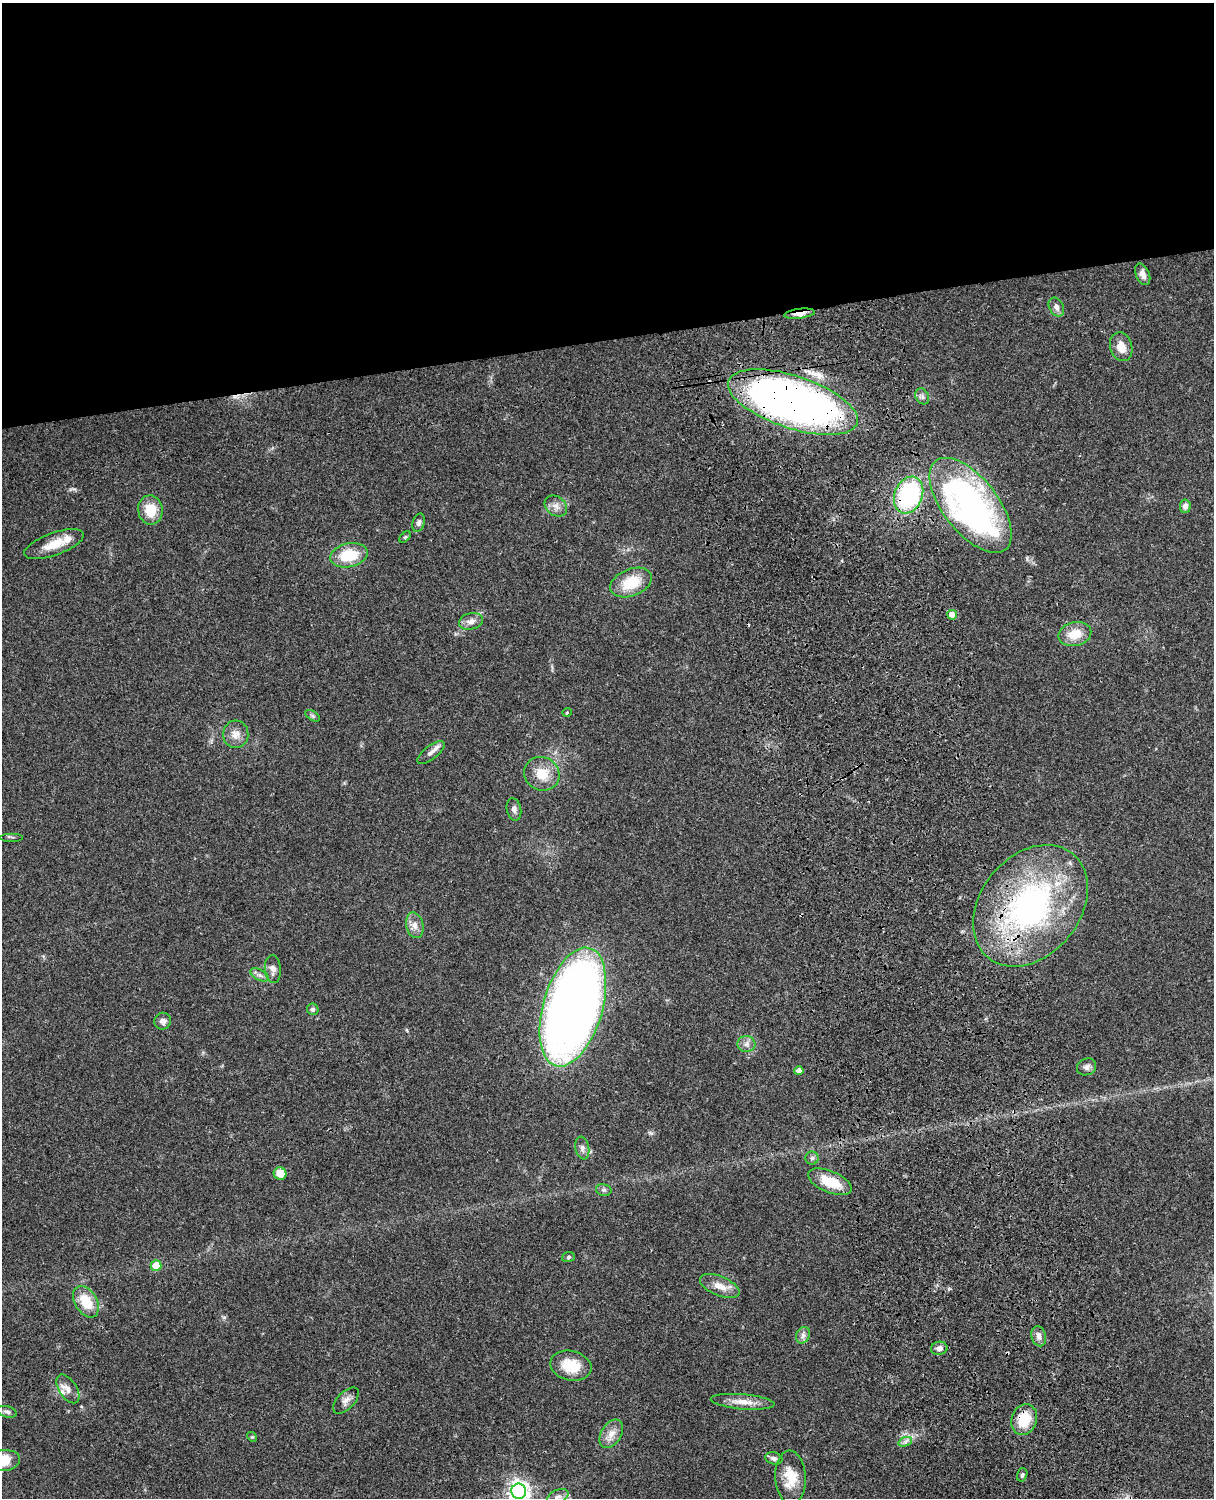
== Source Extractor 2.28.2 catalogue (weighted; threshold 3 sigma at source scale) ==
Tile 2 of 4 x 3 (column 2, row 1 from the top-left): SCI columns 1334-2545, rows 3269-4764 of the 5089 x 4926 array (HDU 1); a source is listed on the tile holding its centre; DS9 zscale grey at full resolution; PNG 1216 x 1500 px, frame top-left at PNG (2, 3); each listed source drawn as its Kron ellipse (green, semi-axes under 4 px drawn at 4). Shown black and unused: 23% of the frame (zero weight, under 3 of 4 exposures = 6% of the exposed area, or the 3 px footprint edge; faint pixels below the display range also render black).
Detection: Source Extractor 2.28.2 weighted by HDU 2 'WHT'; one run over the whole footprint, this tile lists its part. Background 0.0794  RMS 0.0059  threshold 0.0266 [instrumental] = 3 sigma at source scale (4.5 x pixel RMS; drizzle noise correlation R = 1.50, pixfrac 1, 0.05/0.05 arcsec/px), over >= 5 px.
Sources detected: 69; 3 cosmic-ray / hot-pixel residue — neither listed nor drawn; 3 inside a brighter listed object's ellipse — not listed separately; the other 63 listed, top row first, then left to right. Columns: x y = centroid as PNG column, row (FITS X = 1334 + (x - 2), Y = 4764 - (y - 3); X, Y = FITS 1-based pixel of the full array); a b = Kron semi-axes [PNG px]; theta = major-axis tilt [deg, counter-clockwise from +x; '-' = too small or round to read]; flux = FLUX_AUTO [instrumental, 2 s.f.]
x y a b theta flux
1143 274 11 6 -66 3.4
1056 307 10 7 -64 2.7
799 314 15 5 7 4.3
1121 347 15 11 -74 7.4
922 396 8 6 -60 1.8
793 402 68 26 -18 450
909 495 19 14 68 77
971 505 56 27 -52 210
556 506 12 9 -38 3.8
1185 506 7 5 85 2.9
150 510 14 12 -81 13
419 523 9 6 73 1.9
405 537 7 4 44 0.84
54 544 31 11 20 11
349 555 19 12 13 20
631 582 22 13 21 18
952 615 5 4 - 7.9
471 621 12 8 14 3.8
1075 634 17 12 14 11
567 712 5 3 - 0.48
313 716 8 4 -32 1.1
236 734 14 12 86 5.3
431 753 16 7 38 3.3
542 774 18 16 -30 12
514 809 11 7 -78 2.3
11 837 11 2 0 0.88
1030 906 67 49 51 160
415 925 13 8 -77 4.4
273 969 14 8 -85 3.9
260 975 10 5 -27 2
573 1007 61 29 74 510
313 1009 6 5 - 1.3
163 1021 8 8 - 2.7
746 1044 9 8 - 2.8
1087 1067 10 8 25 2.3
799 1071 4 4 - 3.3
582 1148 11 7 -79 2.5
812 1158 6 6 - 1.5
280 1174 6 6 - 7.5
830 1182 23 10 -23 16
604 1190 8 6 -13 1.5
568 1257 6 5 - 0.9
156 1266 5 5 - 9.9
720 1286 21 9 -22 6.8
86 1302 17 11 -59 15
803 1335 8 6 64 2.2
1039 1336 10 7 -76 3.1
939 1348 8 6 10 2.8
571 1366 21 15 -13 15
68 1389 16 9 -57 4.4
346 1400 16 8 46 3.6
743 1402 32 7 -5 7.3
7 1412 10 5 -15 1.6
1024 1420 16 13 72 16
611 1434 16 10 57 5.4
252 1437 5 4 - 0.67
905 1442 7 4 19 1.5
774 1458 9 6 -15 2.2
4 1460 16 10 8 15
1022 1475 7 5 73 1.1
791 1477 26 15 -87 15
519 1491 7 7 - 350
558 1497 11 6 25 2.5
Overlapping masked pixels (flux is a lower limit): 7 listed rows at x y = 799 314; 793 402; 909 495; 1030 906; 573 1007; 830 1182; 1024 1420
Isophote crosses this tile's border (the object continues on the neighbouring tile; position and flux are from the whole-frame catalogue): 3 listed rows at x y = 4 1460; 519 1491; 558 1497